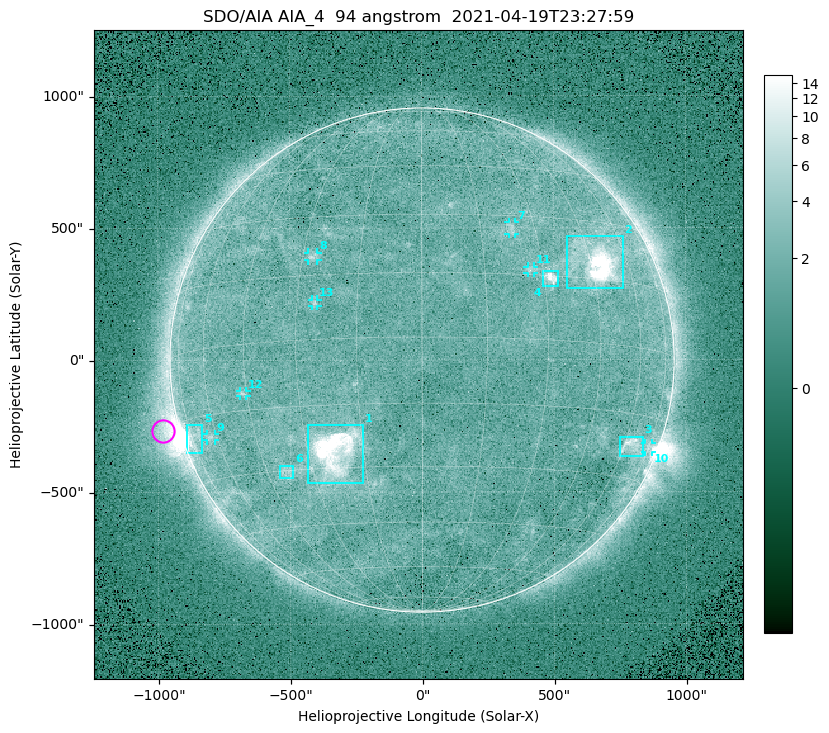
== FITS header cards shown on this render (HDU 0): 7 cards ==
TELESCOP= 'SDO/AIA '
INSTRUME= 'AIA_4   '
WAVELNTH=                   94
WAVEUNIT= 'angstrom'
DATE-OBS= '2021-04-19T23:27:59.12'
CTYPE1  = 'HPLN-TAN'
CTYPE2  = 'HPLT-TAN'

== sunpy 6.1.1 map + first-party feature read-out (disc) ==
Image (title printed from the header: SDO/AIA AIA_4  94 angstrom  2021-04-19T23:27:59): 512 x 512 px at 4.8 arcsec/px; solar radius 955 arcsec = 199 px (full disc in frame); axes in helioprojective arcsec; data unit not stated in the header (colour bar unlabelled)
Orientation: roll -0.138 deg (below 1 deg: not rotated)
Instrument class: DISC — disc imager (sunpy class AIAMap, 94 A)
Bright regions (active regions / flare kernels): reference = the median radial profile (limb darkening/brightening removed); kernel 5 px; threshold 5 sigma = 2.43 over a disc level ~1.74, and >= 1.15x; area >= 9 px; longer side >= 5 px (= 24 arcsec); searched inside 0.97 R_sun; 13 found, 13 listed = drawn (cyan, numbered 1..; 7 of them under ~33 arcsec drawn as corner ticks so the feature stays visible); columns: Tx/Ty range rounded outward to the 10 arcsec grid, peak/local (2 s.f.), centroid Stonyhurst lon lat
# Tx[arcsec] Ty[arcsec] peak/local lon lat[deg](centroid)
1 -430..-220 -470..-240 66 -23 -26
2 550..760 270..470 27 +47 +19
3 750..840 -370..-290 4.6 +64 -22
4 460..520 280..340 7.2 +32 +15
5 -900..-830 -350..-240 5.9 -73 -19
6 -540..-490 -450..-400 2.9 -38 -30
7 330..360 470..520 2.9 +23 +26
8 -430..-390 380..410 3.2 -27 +20
9 -820..-780 -300..-280 2.9 -63 -20
10 840..870 -350..-310 3.1 +75 -22
11 400..430 330..360 3.1 +27 +16
12 -690..-660 -140..-110 3 -46 -11
13 -420..-390 200..230 2.8 -25 +8
Off-limb structures (1.02-1.3 R_sun): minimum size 50 px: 6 found; the strongest spans PA ~85..115 deg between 1.02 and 1.21 R_sun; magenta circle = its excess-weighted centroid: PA ~105 deg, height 1.06 R_sun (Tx ~-980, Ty ~-270 arcsec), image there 5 x the reference